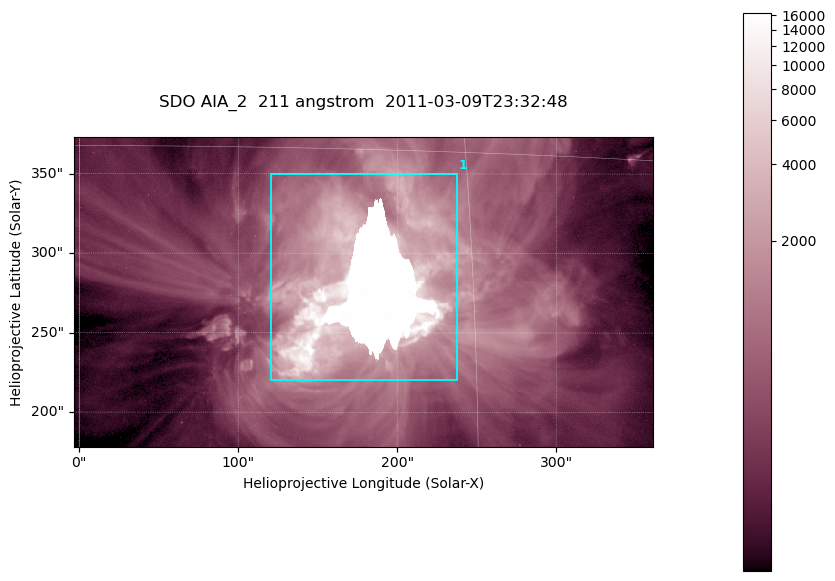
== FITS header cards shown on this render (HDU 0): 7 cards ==
TELESCOP= 'SDO     '           /
INSTRUME= 'AIA_2   '           /
WAVELNTH=                  211 /
WAVEUNIT= 'angstrom'           /
DATE-OBS= '2011-03-09T23:32:48.62' /
CTYPE1  = 'HPLN-TAN'           /
CTYPE2  = 'HPLT-TAN'           /

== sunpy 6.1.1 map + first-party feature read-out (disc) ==
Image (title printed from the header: SDO AIA_2  211 angstrom  2011-03-09T23:32:48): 606 x 324 px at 0.601 arcsec/px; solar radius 967 arcsec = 1609 px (partial field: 2.4% of the solar disc is inside the frame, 100% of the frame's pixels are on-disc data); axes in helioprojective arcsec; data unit not stated in the header (colour bar unlabelled)
Pointing: header CRPIX1/2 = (2040.79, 2040.71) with CRVAL1/2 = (0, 0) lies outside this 606 x 324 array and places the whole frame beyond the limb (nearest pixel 1.39 R_sun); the SolarSoft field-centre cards XCEN/YCEN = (178.5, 275.7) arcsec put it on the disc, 1862 arcsec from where CRPIX/CRVAL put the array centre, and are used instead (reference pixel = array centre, CRVAL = XCEN/YCEN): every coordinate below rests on XCEN/YCEN
Orientation: roll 0.0564 deg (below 1 deg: not rotated)
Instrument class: DISC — disc imager (sunpy class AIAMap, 211 A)
Bright regions (active regions / flare kernels): reference = the on-disc median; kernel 5 px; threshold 5 sigma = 2100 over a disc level ~495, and >= 1.15x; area >= 196 px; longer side >= 4 px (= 2.4 arcsec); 1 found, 1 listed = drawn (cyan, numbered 1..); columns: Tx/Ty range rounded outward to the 2 arcsec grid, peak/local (2 s.f.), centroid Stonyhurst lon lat
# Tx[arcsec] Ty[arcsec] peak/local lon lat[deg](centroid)
1 120..238 220..350 33 +11 +9